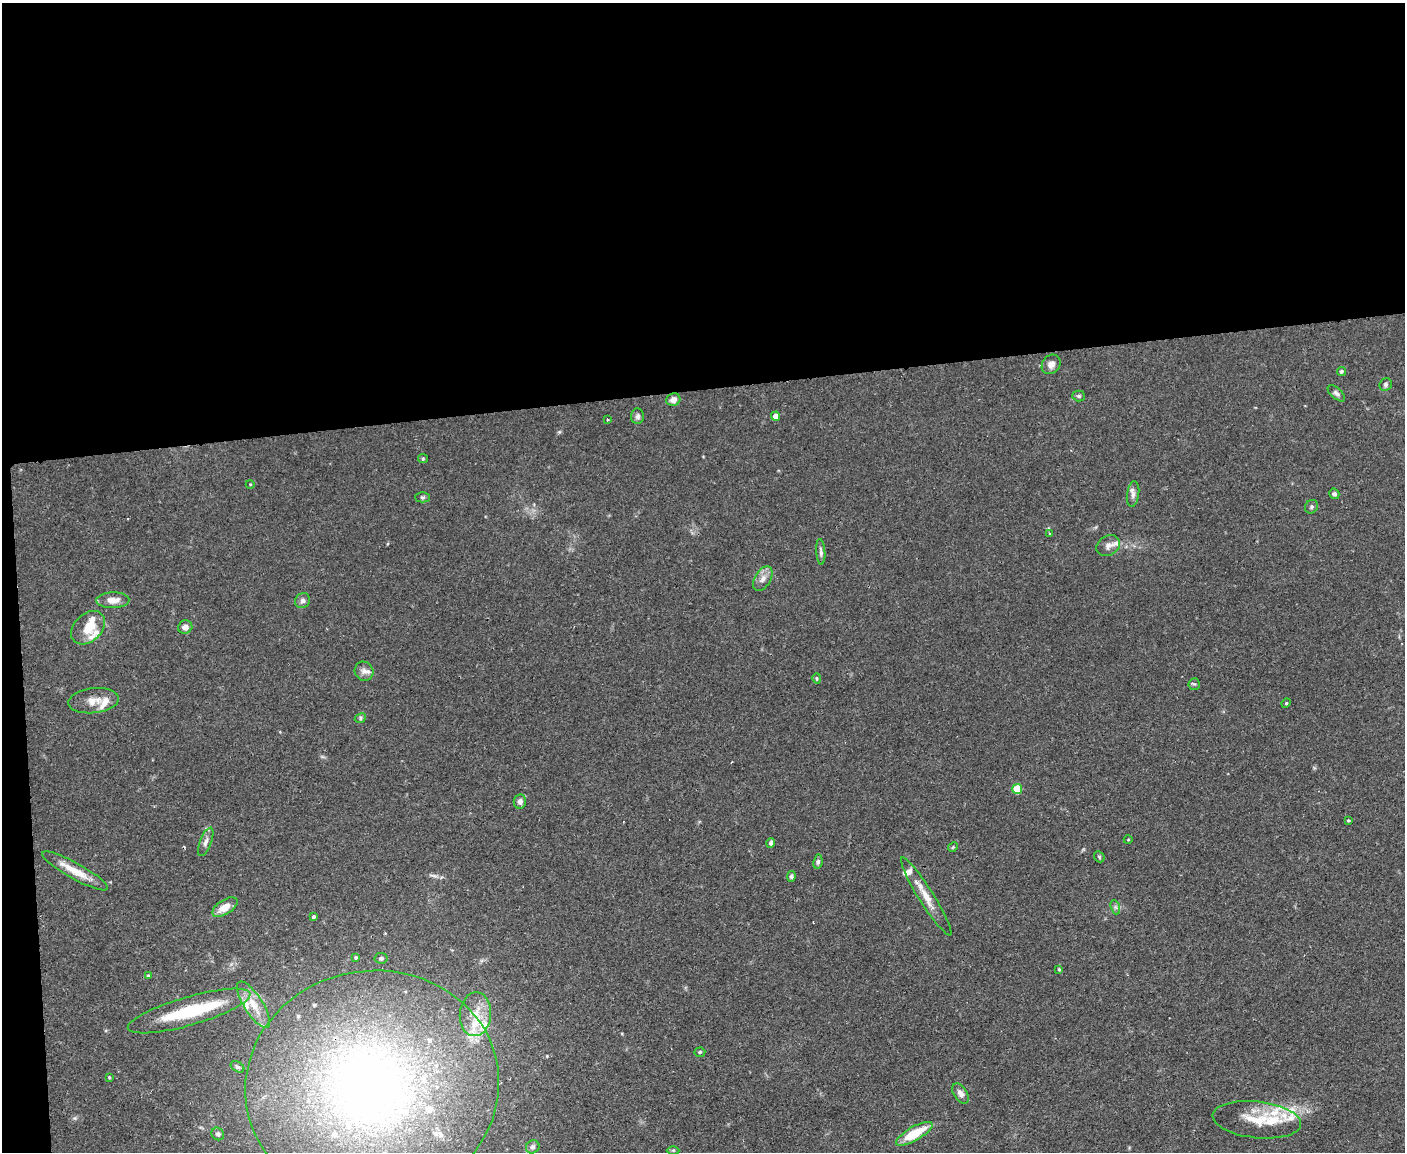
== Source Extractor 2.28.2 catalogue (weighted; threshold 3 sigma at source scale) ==
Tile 1 of 3 x 4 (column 1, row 1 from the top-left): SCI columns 129-1531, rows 3449-4598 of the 4575 x 4598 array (HDU 1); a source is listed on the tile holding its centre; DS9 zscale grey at full resolution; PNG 1407 x 1154 px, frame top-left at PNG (2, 3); each listed source drawn as its Kron ellipse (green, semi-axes under 4 px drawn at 4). Shown black and unused: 35% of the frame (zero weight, under 2 of 3 exposures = <1% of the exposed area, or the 3 px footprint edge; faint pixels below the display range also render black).
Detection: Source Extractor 2.28.2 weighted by HDU 2 'WHT'; one run over the whole footprint, this tile lists its part. Background 0.083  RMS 0.0059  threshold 0.0264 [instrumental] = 3 sigma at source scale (4.5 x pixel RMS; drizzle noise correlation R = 1.50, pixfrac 1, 0.05/0.05 arcsec/px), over >= 5 px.
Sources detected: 86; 2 inside a brighter object's white glare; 1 cosmic-ray / hot-pixel residue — neither listed nor drawn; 22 inside a brighter listed object's ellipse — not listed separately; the other 61 listed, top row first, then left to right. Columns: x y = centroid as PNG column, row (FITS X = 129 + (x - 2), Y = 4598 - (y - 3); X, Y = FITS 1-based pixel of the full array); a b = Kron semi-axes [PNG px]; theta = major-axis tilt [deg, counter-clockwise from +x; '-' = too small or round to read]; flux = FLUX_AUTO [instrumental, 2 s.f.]
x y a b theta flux
1051 364 10 8 51 3.7
1341 371 4 4 - 1.2
1386 385 6 6 - 1.4
1336 393 11 5 -41 1.7
1079 396 6 5 - 1.1
673 400 7 6 - 3.8
638 416 8 6 87 1.7
775 416 4 4 - 4.1
607 420 3 2 - 1.1
423 459 5 4 - 0.71
250 484 4 3 - 0.42
1133 494 13 6 82 2.5
1334 494 5 5 - 1.3
422 497 7 5 -1 1.1
1311 507 7 6 - 1.3
1049 533 4 4 - 0.71
1108 545 12 9 30 3.4
821 552 13 4 -86 1.8
763 579 13 8 60 3.9
113 600 17 8 1 6.1
303 601 8 7 - 1.9
185 627 7 6 - 3
88 628 19 13 44 11
364 671 10 9 - 2.8
817 678 5 4 - 0.92
1194 684 6 5 - 0.94
94 701 25 12 6 7.9
1286 703 5 4 - 0.63
360 718 6 5 - 0.94
1017 789 5 5 - 18
520 801 7 6 - 2.7
1349 820 3 3 - 1.2
1128 840 4 3 - 0.48
206 842 15 5 68 2.7
771 843 5 4 - 1.6
953 847 5 4 - 0.62
1099 857 6 4 -47 0.85
818 862 7 4 82 1.2
75 871 37 8 -29 12
791 876 5 4 - 1.2
926 896 46 7 -58 9.7
225 907 14 7 32 7.2
1115 907 7 4 -71 1.3
313 917 3 3 - 1.5
356 957 4 3 - 0.82
381 958 6 5 - 1.1
1059 969 4 3 - 0.53
148 976 4 4 - 0.73
254 1005 27 9 -58 11
189 1011 64 14 16 42
475 1014 22 15 86 14
700 1052 5 4 - 0.9
238 1067 7 5 -32 1.3
109 1077 3 3 - 0.58
372 1086 127 115 9 450
960 1093 11 6 -58 3.2
1257 1120 44 18 -6 21
218 1134 7 6 - 1.5
914 1134 20 7 30 19
533 1147 7 6 - 2.1
673 1150 6 4 0 0.81
Overlapping masked pixels (flux is a lower limit): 1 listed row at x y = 372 1086